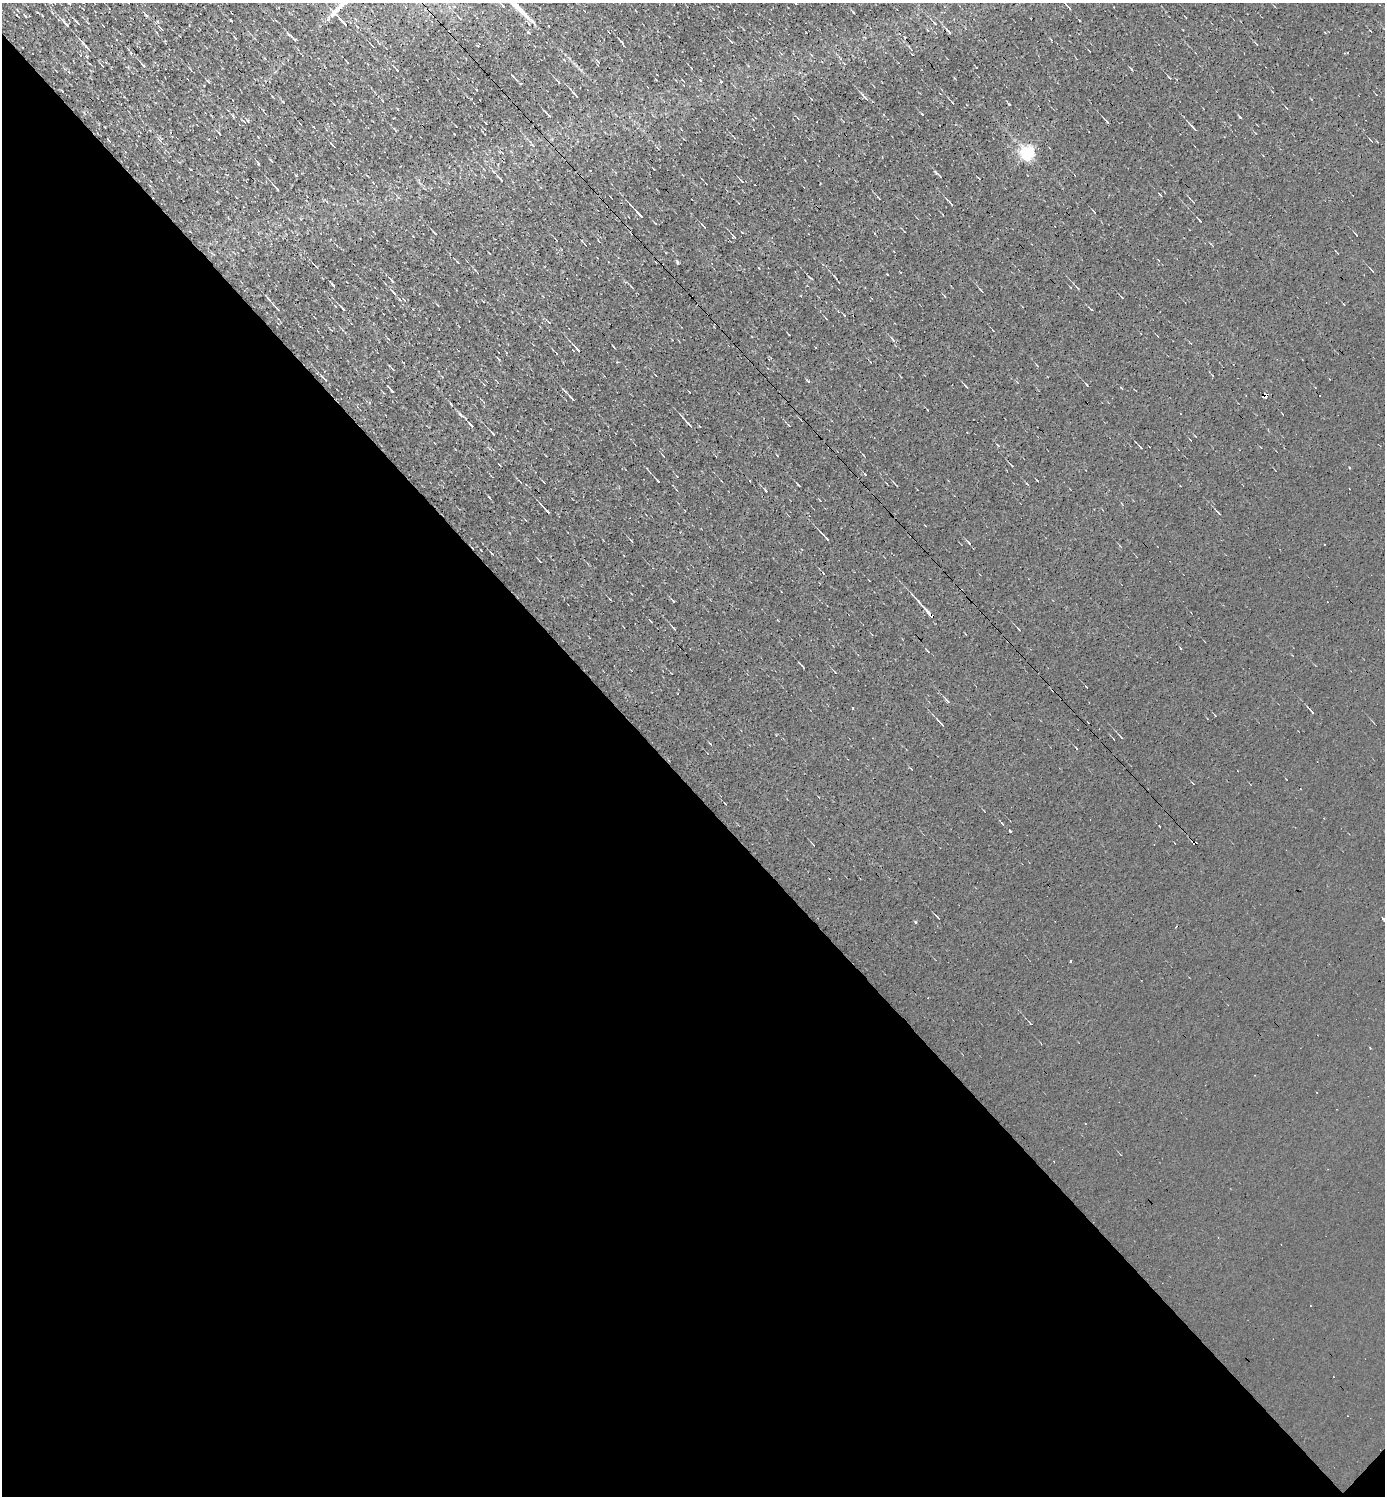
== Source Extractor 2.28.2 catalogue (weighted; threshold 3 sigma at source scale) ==
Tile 14 of 4 x 4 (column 2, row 4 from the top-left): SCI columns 1679-3061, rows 1-1494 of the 5978 x 5977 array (HDU 1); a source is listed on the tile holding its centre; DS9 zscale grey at full resolution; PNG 1387 x 1498 px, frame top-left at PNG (2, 3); no overlay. Shown black and unused: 47% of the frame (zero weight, under 3 of 4 exposures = <1% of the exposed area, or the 3 px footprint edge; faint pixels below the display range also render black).
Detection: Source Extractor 2.28.2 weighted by HDU 2 'WHT'; one run over the whole footprint, this tile lists its part. Background 0.00236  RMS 0.01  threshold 0.0455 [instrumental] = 3 sigma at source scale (4.5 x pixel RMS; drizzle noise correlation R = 1.50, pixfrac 1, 0.05/0.05 arcsec/px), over >= 5 px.
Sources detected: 136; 13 cosmic-ray / hot-pixel residue — not listed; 1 inside a brighter listed object's ellipse — not listed separately; the other 122 listed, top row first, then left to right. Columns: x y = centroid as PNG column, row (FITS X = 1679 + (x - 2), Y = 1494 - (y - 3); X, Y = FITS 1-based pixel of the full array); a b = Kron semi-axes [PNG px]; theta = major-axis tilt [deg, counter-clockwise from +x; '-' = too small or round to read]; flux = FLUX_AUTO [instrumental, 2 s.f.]
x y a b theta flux
69 3 6 3 -43 1.9
503 6 8 4 -45 2.5
340 7 41 7 45 20
1069 7 10 3 -48 2
853 12 4 3 - 0.91
146 15 6 3 -44 1.7
25 16 5 3 - 0.98
460 18 4 2 - 1.1
77 22 8 2 -43 1.5
65 23 12 4 -47 3
344 23 20 4 -47 9.2
934 23 4 3 - 1.1
357 27 5 4 - 1.3
949 32 12 3 -48 2.4
235 38 3 2 - 0.84
294 39 12 4 -44 3
731 41 4 3 - 1
621 42 10 2 -47 1.9
372 46 5 2 - 1
909 47 11 2 -49 1.4
87 48 11 3 -48 3.9
1344 53 3 3 - 1
347 62 4 2 - 0.71
143 65 8 3 -46 1.6
713 65 3 2 - 0.89
691 68 3 2 - 0.57
1131 69 5 2 - 0.99
397 70 4 2 - 1.1
1169 77 4 2 - 0.95
208 82 5 3 - 1.2
576 95 7 2 -45 3
865 98 12 4 -46 3.2
383 101 3 2 - 0.68
952 102 4 2 - 0.84
1009 104 4 2 - 0.97
233 116 8 3 -51 1.4
244 121 6 4 -37 1.5
1107 122 4 3 - 1.5
1194 128 9 3 -48 2.8
395 130 6 2 -56 0.98
160 140 6 4 -48 1.8
1371 141 5 2 - 0.91
333 145 6 2 -48 1.2
1027 153 6 6 - 230
271 161 7 2 -50 0.9
258 163 6 3 -55 1.2
940 176 8 3 -46 1.5
501 179 8 3 -49 1.9
742 181 7 3 -47 1.8
277 188 5 2 - 1.8
878 198 5 2 - 0.86
951 204 6 3 -51 1.8
1094 212 5 2 - 0.88
639 214 10 3 -48 5.6
1200 221 4 2 - 1.1
655 223 4 2 - 0.75
704 226 7 2 -40 1
435 233 6 2 -42 1.3
1356 235 5 2 - 0.83
734 237 4 4 - 1.4
585 244 4 2 - 0.75
457 262 5 2 - 0.98
677 262 4 3 - 1.4
316 267 4 2 - 1.1
1372 270 6 2 -44 1
836 277 10 2 -52 1.5
810 278 7 2 -39 1.1
392 281 5 3 - 1.5
333 285 5 2 - 1.6
1077 288 4 3 - 1.1
981 290 6 3 -54 1.1
393 293 9 3 -50 2.6
342 308 6 2 -47 1.6
278 309 4 2 - 1.6
844 315 5 2 - 0.83
892 339 8 3 -53 1.9
577 349 12 3 -47 2.8
556 353 4 2 - 0.64
498 359 6 2 -42 1
393 369 6 2 -46 1
324 379 12 3 -47 3.2
1087 384 5 2 - 0.99
966 386 6 3 -49 1.5
391 390 9 2 -48 2.1
1266 395 5 3 - 14
572 399 7 3 -47 2.5
461 415 9 4 -42 2.4
689 424 13 3 -48 3.9
471 425 6 3 -46 3.2
493 433 4 2 - 1.5
1012 465 5 2 - 0.97
1349 467 3 3 - 2
865 474 3 3 - 0.99
543 481 4 2 - 0.78
658 481 5 2 - 1.4
1037 481 3 2 - 1.4
798 485 4 2 - 0.95
896 485 6 2 -45 1
765 490 6 3 -51 1.2
546 510 11 2 -47 3.4
1219 513 6 3 -43 1.4
823 535 8 2 -47 2.2
969 543 8 3 -49 1.7
491 553 4 2 - 0.8
823 573 3 2 - 0.65
925 609 22 3 -48 9
674 628 5 3 - 0.98
927 651 6 2 -45 0.87
803 666 7 2 -51 1.2
947 701 8 3 -44 2.3
1311 711 8 2 -49 1.7
941 723 11 3 -47 2.5
1121 737 6 2 -49 1.2
1002 823 5 3 - 0.8
1010 831 3 3 - 2.5
1194 843 4 3 - 5.7
938 917 6 2 -41 0.94
1383 919 4 3 - 29
916 922 5 3 - 0.8
1071 961 3 2 - 1.6
1030 1023 4 2 - 0.88
1085 1124 2 2 - 0.78
Overlapping masked pixels (flux is a lower limit): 2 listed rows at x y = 1266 395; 1194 843
Isophote crosses this tile's border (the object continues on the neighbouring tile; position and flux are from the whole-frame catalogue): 3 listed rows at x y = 69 3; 340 7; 1383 919
Unlisted compact peaks at least as high as the median listed source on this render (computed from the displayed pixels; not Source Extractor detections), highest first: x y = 1240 117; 922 114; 808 381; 528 32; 489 497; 296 175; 673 601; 700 80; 230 20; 721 81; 631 540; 549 116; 788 425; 887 274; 998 445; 283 102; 777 455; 1091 309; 1121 388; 742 232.